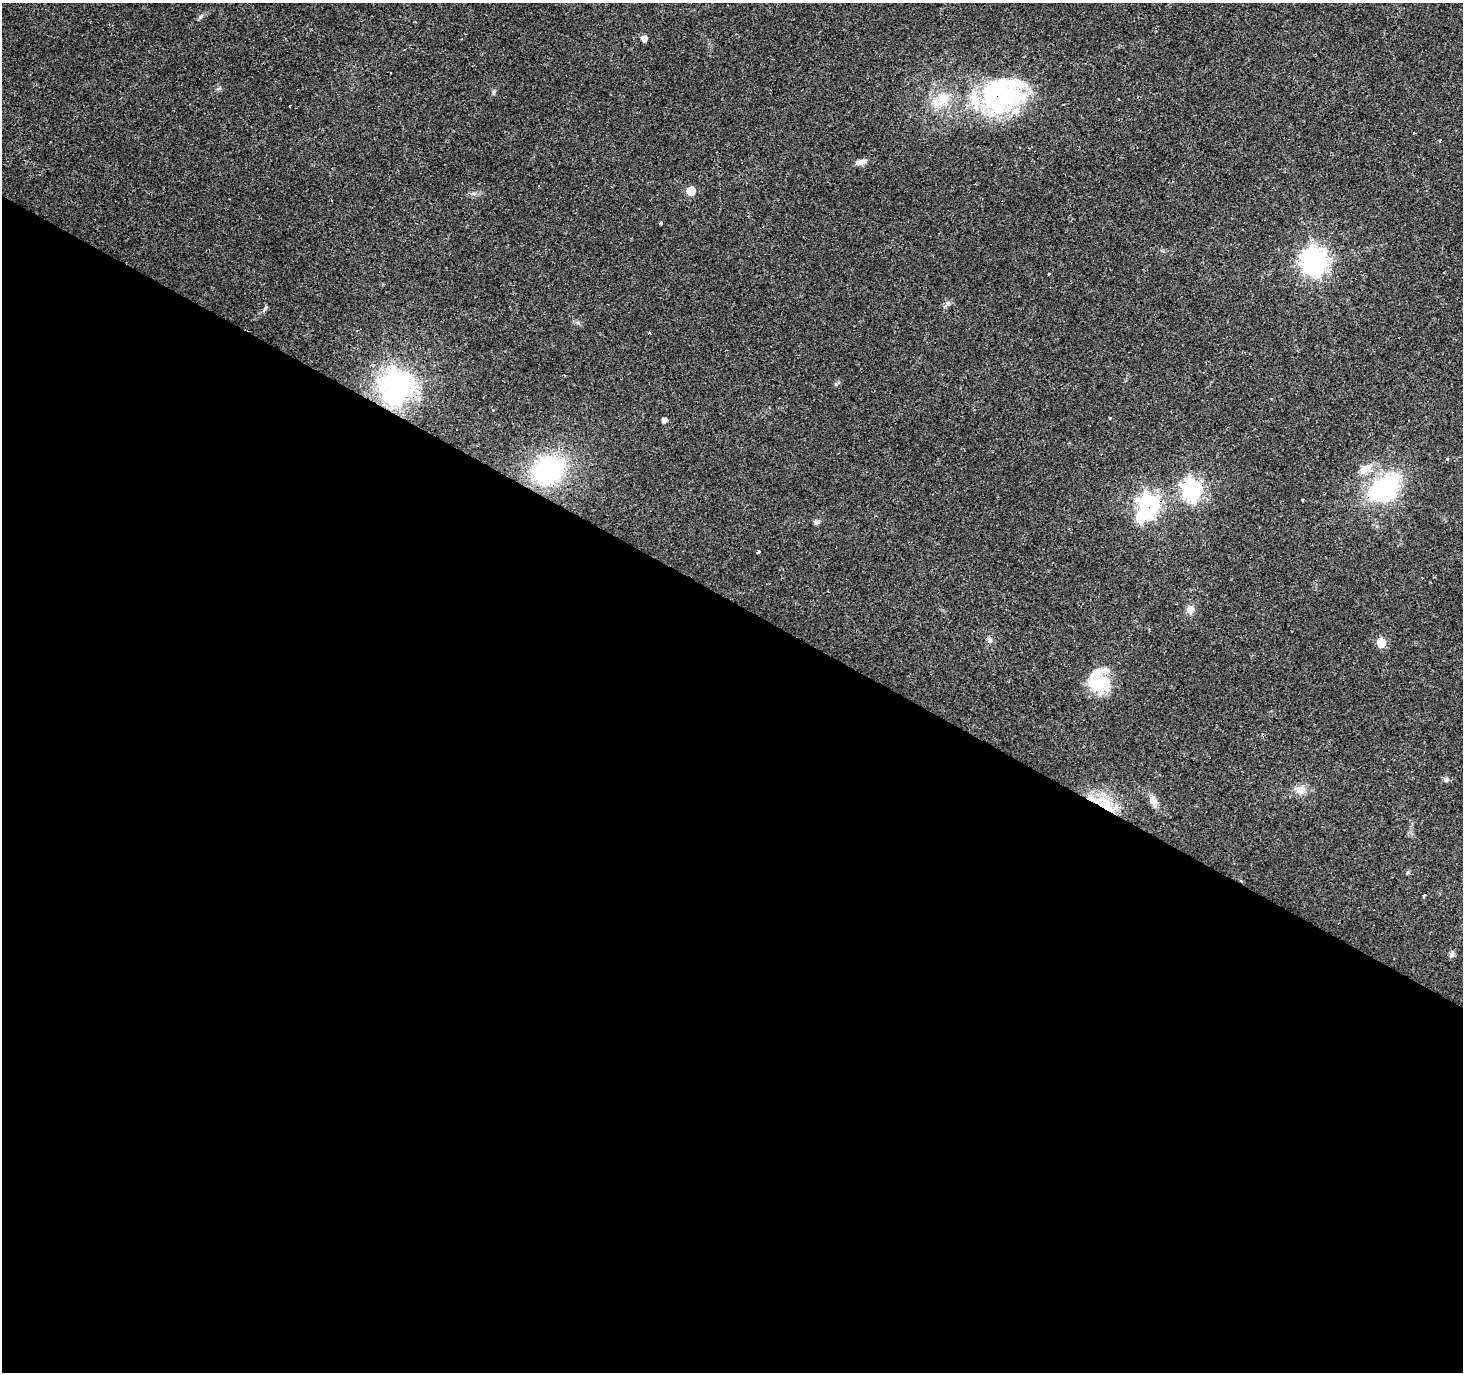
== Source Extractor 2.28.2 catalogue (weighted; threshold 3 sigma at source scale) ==
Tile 14 of 4 x 4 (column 2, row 4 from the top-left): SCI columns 1465-2925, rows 256-1625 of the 5848 x 5924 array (HDU 1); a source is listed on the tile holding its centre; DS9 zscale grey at full resolution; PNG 1465 x 1374 px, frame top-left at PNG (2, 3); no overlay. Shown black and unused: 56% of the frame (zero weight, under 3 of 4 exposures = <1% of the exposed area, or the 3 px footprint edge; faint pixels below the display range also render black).
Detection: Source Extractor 2.28.2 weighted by HDU 2 'WHT'; one run over the whole footprint, this tile lists its part. Background 0.0278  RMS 0.0032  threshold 0.0145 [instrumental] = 3 sigma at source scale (4.5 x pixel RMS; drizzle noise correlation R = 1.50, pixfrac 1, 0.0396/0.0396 arcsec/px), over >= 5 px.
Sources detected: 42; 3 inside a brighter object's white glare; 5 cosmic-ray / hot-pixel residue — not listed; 2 inside a brighter listed object's ellipse — not listed separately; the other 32 listed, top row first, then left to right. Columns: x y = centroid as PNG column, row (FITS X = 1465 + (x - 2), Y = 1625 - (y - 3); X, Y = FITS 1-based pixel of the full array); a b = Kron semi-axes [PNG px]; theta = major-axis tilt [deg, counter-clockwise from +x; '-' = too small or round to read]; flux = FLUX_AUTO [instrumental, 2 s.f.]
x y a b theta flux
201 16 7 4 20 0.56
644 39 5 5 - 2.1
494 92 8 4 81 0.54
1002 97 61 38 18 49
943 98 19 17 70 8
1414 133 3 2 - 0.35
1440 142 3 3 - 7.2
861 162 15 6 21 1.7
691 191 6 5 - 8.7
660 223 4 3 - 1.6
1314 261 9 9 - 300
266 307 6 4 70 0.51
395 387 11 10 - 290
664 420 5 4 - 1.4
1447 458 3 3 - 0.53
548 470 28 22 37 46
1364 470 12 10 49 3.1
1383 487 29 16 39 42
1192 489 8 8 - 140
1303 500 3 3 - 1.7
1149 504 8 7 - 160
817 522 7 6 - 0.88
758 552 3 3 - 4.7
1190 609 10 9 - 2
990 639 9 5 -57 0.96
1381 643 6 6 - 9.9
1099 681 26 21 -48 15
1446 779 7 6 - 0.86
1300 790 14 11 -6 3
1153 801 18 8 -79 2.3
1103 803 39 14 -34 11
1424 896 4 3 - 1.2
Overlapping masked pixels (flux is a lower limit): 5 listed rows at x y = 1002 97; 395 387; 1383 487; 1149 504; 1103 803
Unlisted compact peaks at least as high as the median listed source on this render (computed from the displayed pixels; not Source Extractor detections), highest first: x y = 578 323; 948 304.